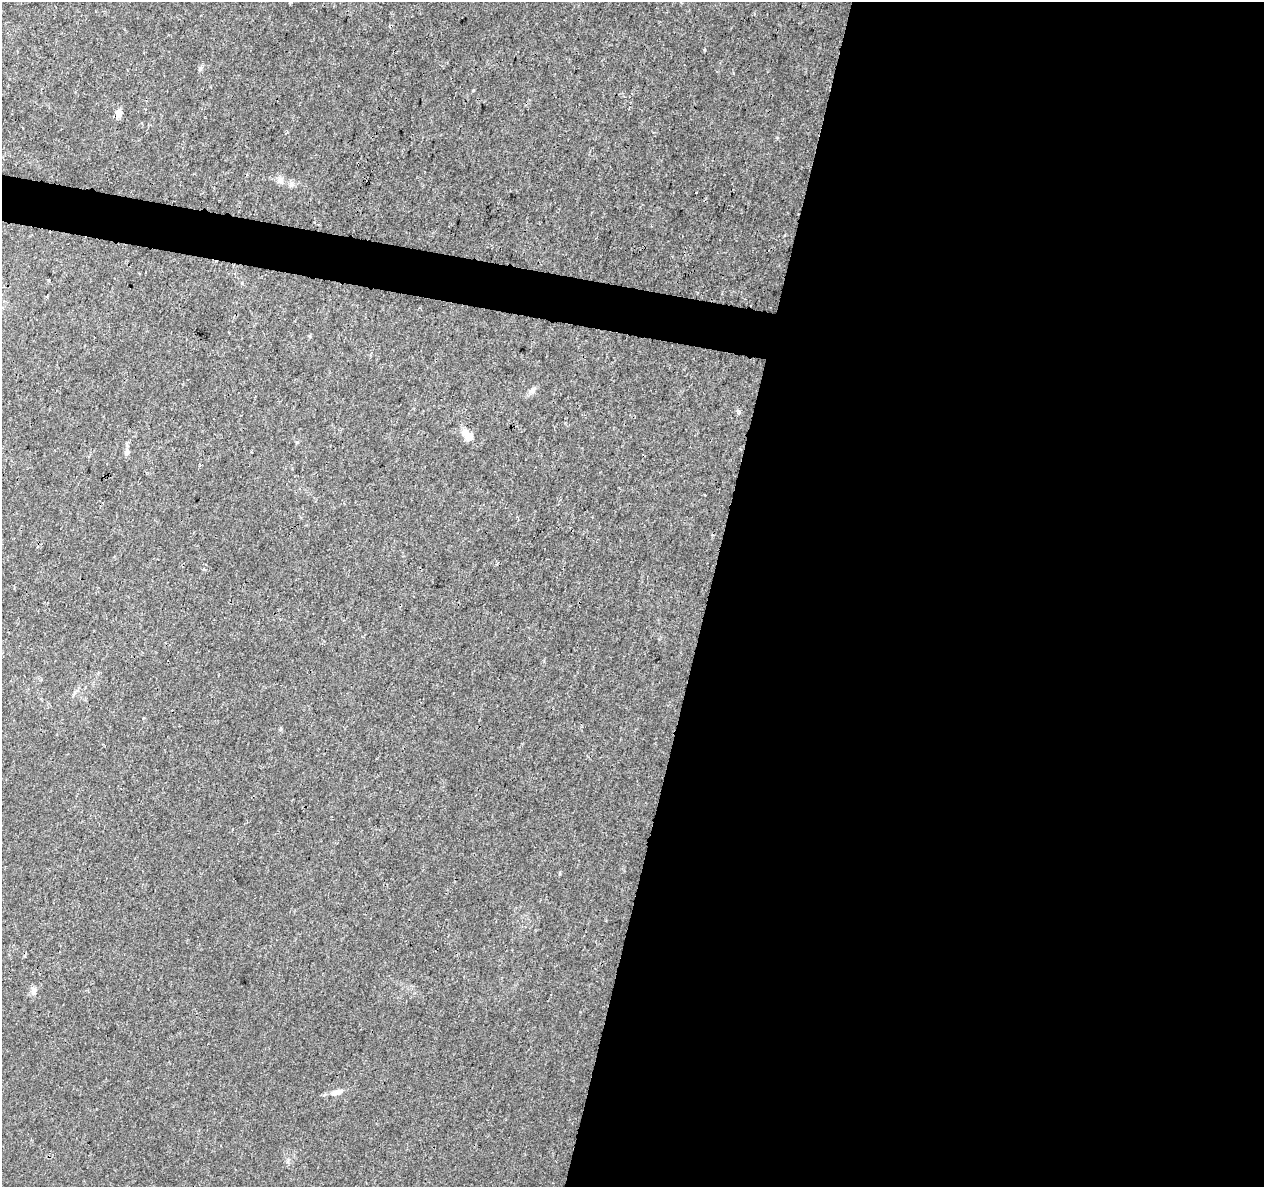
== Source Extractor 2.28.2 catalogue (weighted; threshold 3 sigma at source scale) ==
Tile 12 of 4 x 4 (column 4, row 3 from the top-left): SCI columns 3787-5048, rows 1411-2595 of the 5060 x 5251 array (HDU 1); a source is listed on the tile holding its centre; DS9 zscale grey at full resolution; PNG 1266 x 1189 px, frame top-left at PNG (2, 2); no overlay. Shown black and unused: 46% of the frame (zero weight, under 3 of 4 exposures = <1% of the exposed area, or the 3 px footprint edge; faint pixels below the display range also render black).
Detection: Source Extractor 2.28.2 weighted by HDU 2 'WHT'; one run over the whole footprint, this tile lists its part. Background 0.00727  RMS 0.0015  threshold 0.00661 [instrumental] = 3 sigma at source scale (4.5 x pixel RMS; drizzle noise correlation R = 1.50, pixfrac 1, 0.0396/0.0396 arcsec/px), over >= 5 px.
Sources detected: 9; all 9 listed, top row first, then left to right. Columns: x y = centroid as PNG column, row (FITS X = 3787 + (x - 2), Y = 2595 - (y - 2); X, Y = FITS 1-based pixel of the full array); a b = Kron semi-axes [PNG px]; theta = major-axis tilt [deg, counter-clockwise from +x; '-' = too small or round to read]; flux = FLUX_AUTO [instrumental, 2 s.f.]
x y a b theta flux
200 68 7 5 71 0.33
119 113 9 6 70 1.1
280 180 10 9 - 0.69
291 184 8 7 - 0.47
532 390 10 5 22 0.48
467 435 17 11 -40 1.6
127 452 10 6 87 0.56
33 991 10 7 74 0.73
338 1092 15 7 20 0.79